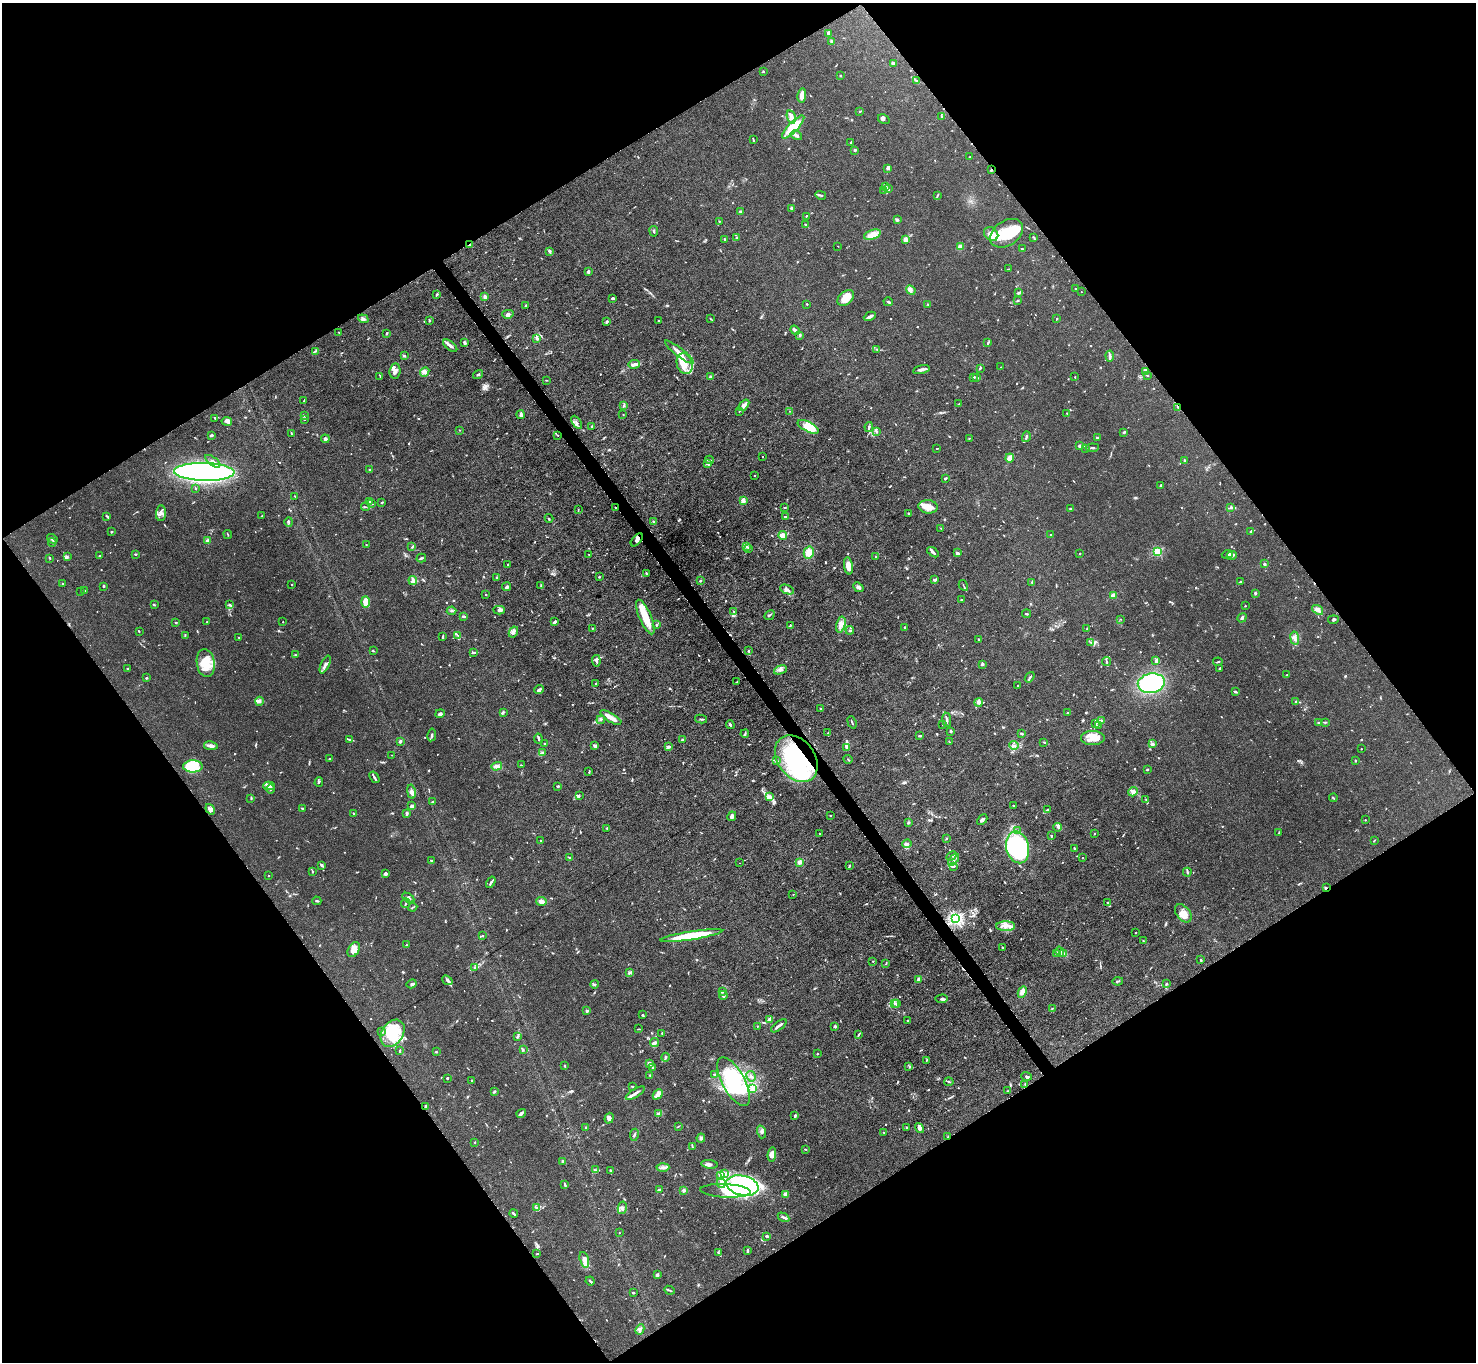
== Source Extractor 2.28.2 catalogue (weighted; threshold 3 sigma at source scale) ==
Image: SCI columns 1-5894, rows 155-5593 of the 5894 x 5887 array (HDU 1 of 3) = the unmasked area's bounding box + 8 px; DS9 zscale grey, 4 x 4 block average (1 PNG px = mean of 4 x 4 image px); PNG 1478 x 1364 px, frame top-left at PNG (2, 3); each listed source drawn as its Kron ellipse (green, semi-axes under 4 px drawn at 4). Shown black and unused: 49% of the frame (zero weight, under 4 of 8 exposures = <1% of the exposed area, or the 3 px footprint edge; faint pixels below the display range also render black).
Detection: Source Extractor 2.28.2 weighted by HDU 2 'WHT'. Background 0.0531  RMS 0.0029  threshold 0.0118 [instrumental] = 3 sigma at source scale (4.09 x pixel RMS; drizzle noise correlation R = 1.36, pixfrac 0.8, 0.05/0.05 arcsec/px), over >= 5 px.
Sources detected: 1233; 5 too faint to see at this stretch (4 x 4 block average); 14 inside a brighter object's white glare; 8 cosmic-ray / hot-pixel residue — neither listed nor drawn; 46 coinciding with a brighter row at this scale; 123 inside a brighter listed object's ellipse — not listed separately; of the other 1037, all 500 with FLUX_AUTO >= 1.1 (the completeness limit of this list) listed and drawn (537 fainter detections not listed), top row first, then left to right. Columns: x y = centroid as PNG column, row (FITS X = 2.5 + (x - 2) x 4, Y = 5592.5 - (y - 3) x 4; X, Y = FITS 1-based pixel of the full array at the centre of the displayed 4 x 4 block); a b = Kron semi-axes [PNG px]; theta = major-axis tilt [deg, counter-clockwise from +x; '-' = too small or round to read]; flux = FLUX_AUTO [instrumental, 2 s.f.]
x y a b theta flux
829 33 3 2 - 4.1
831 42 3 2 - 1.9
893 63 4 2 - 5.9
763 71 2 2 - 1.6
840 75 2 2 - 2.5
917 81 4 2 - 2.7
802 95 7 3 83 17
859 112 3 2 - 1.2
791 117 7 3 -76 6.6
941 117 4 2 - 1.3
884 119 6 4 -32 3.5
793 127 15 5 46 44
796 135 6 3 -33 4.8
753 140 4 2 - 1.7
850 143 3 2 - 1.3
855 150 3 2 - 1.8
970 157 2 2 - 1.1
888 168 3 3 - 5.5
991 170 3 2 - 2.2
885 186 4 2 - 2.3
889 189 3 2 - 2
884 190 2 2 - 1.1
821 195 5 2 - 3
937 195 4 2 - 1.8
791 208 2 2 - 2.9
741 212 3 2 - 3.4
806 216 2 2 - 1.5
897 219 4 2 - 1.9
719 221 2 2 - 1.6
805 225 2 2 - 1.3
654 231 5 2 - 1.8
1007 233 18 12 34 59
991 234 8 6 -42 24
872 235 9 4 17 11
1034 237 3 2 - 1.6
736 238 3 2 - 1.6
724 239 2 2 - 1.5
905 240 2 2 - 19
470 245 2 2 - 3.9
838 246 2 2 - 1.6
960 247 3 2 - 16
1022 249 2 2 - 2
549 251 3 2 - 4.1
1008 269 3 2 - 1.3
588 272 3 2 - 3.8
1075 288 2 2 - 1.1
911 290 5 4 - 4.5
1081 292 2 2 - 1.2
1019 293 3 2 - 3.5
437 294 2 2 - 2.7
485 297 3 3 - 4.4
612 298 4 2 - 1.8
846 298 9 6 42 25
1017 301 2 2 - 1.2
888 302 5 2 - 1.7
807 304 2 2 - 1.2
928 304 2 2 - 1.3
526 306 3 2 - 2.6
508 314 6 3 13 4.8
870 316 6 2 27 7
1057 318 2 2 - 1.1
363 319 5 4 - 4.3
710 319 3 2 - 1.2
429 320 3 2 - 1.6
658 320 2 2 - 1.2
607 321 4 2 - 2.2
795 330 5 2 - 6.4
339 333 3 2 - 1.1
387 333 4 2 - 1.5
800 335 3 2 - 3.8
537 338 4 3 - 4.3
465 343 2 2 - 8
988 343 3 2 - 2.3
450 346 8 2 -37 5.7
877 349 3 2 - 1.2
315 351 4 2 - 1.3
679 352 18 3 -38 12
404 356 3 2 - 2
1110 356 5 2 - 4.9
634 364 6 2 9 9.4
685 364 10 7 -74 27
1001 367 2 2 - 1.7
980 368 3 2 - 1.7
921 370 8 3 13 5.8
395 371 7 5 84 10
1146 371 4 2 - 5.5
425 372 5 3 - 6.8
478 374 5 2 - 2.4
1147 375 4 2 - 2.2
380 376 3 2 - 1.4
711 377 3 2 - 4.9
973 377 4 2 - 2.3
977 377 3 2 - 2
1075 377 2 2 - 1.4
546 380 2 2 - 1.3
304 400 3 2 - 1.1
959 404 4 2 - 1.5
624 405 3 2 - 1.9
744 405 7 4 50 6
1178 407 4 2 - 1.8
739 411 2 2 - 1.2
789 411 2 2 - 1.2
1067 413 3 2 - 1.6
521 415 4 3 - 4.2
623 415 2 2 - 1.1
304 416 2 2 - 1.1
215 418 3 2 - 1.7
305 419 2 2 - 1.2
227 421 5 3 - 6.4
577 422 7 3 -58 4.5
592 426 2 2 - 1.7
808 427 11 5 -27 29
869 427 5 2 - 3.4
459 430 2 2 - 1.3
877 432 3 2 - 2.4
1124 432 3 2 - 2
291 433 2 2 - 1.3
211 435 3 2 - 2.8
557 435 3 2 - 1.1
1026 437 5 3 - 4
969 438 2 2 - 1.2
1097 438 3 2 - 4.6
325 439 4 4 - 3.6
1080 446 3 2 - 6.4
937 448 2 2 - 1.1
1085 448 2 2 - 1.4
1092 448 7 2 6 3
762 457 2 2 - 1.5
1010 458 4 3 - 15
709 460 4 2 - 2.1
1184 460 2 2 - 2
213 461 9 2 -37 5.8
707 464 4 2 - 2.4
370 470 2 2 - 1.8
204 472 30 9 -1 580
755 476 2 2 - 2.2
945 478 2 2 - 3.4
1161 485 2 2 - 2.8
195 488 2 2 - 1.2
295 496 2 2 - 1.2
743 501 2 2 - 42
369 502 3 2 - 2.4
382 502 3 2 - 1.5
372 504 2 2 - 1.4
365 507 4 2 - 1.5
615 507 2 2 - 1.3
785 507 3 2 - 1.2
928 507 9 6 -5 18
1231 507 2 2 - 4.5
1071 508 3 2 - 1.2
578 510 3 2 - 1.1
161 513 8 5 85 6.9
909 514 4 2 - 1.8
107 516 4 2 - 1.8
262 516 3 2 - 2.2
785 516 3 2 - 2.2
549 518 4 2 - 1.4
653 521 3 2 - 1.7
289 522 5 2 - 1.7
941 528 2 2 - 1.2
1251 531 2 2 - 3.9
112 532 2 2 - 2.1
228 534 4 2 - 1.3
783 535 4 3 - 12
1050 535 2 2 - 1.1
52 539 5 3 - 5.5
637 540 8 3 49 6.6
208 541 2 2 - 5.9
52 542 4 2 - 1.6
366 545 2 2 - 1.2
412 547 3 2 - 1.1
746 547 2 2 - 1.1
748 548 3 2 - 1.3
933 552 7 3 -36 3.6
1157 552 2 2 - 150
809 553 6 5 - 18
957 553 4 3 - 2.2
136 554 2 2 - 1.9
1080 554 2 2 - 1.1
1227 554 5 2 - 2.6
589 555 2 2 - 1.1
1232 555 5 2 - 5.2
67 556 2 2 - 1.1
99 556 2 2 - 1.3
876 556 2 2 - 2.6
50 558 3 2 - 1.3
421 558 5 2 - 2.2
1264 564 3 2 - 2
508 565 2 2 - 1.9
848 566 8 4 -82 15
646 573 4 2 - 2.1
599 577 2 2 - 4.8
497 578 3 3 - 1.7
413 580 4 4 - 7.1
935 580 3 2 - 5
700 581 3 2 - 2.1
1032 582 4 2 - 2
1241 582 4 2 - 2.3
63 584 2 2 - 1.1
291 585 2 2 - 1.4
963 585 6 2 -61 1.6
104 586 2 2 - 1.8
541 586 3 2 - 1.4
507 587 5 3 - 2.9
858 587 5 3 - 3.9
787 590 7 3 -24 4.7
81 591 2 2 - 1.2
84 591 2 2 - 1.4
1255 593 2 2 - 2.9
486 595 2 2 - 1.1
1113 596 2 2 - 53
962 600 2 2 - 3
365 602 6 3 -88 23
229 604 3 2 - 1.6
154 605 2 2 - 1.9
1245 606 2 2 - 1.2
499 610 5 4 - 5.1
1318 610 6 2 -36 4.4
451 611 5 2 - 2.6
734 611 2 2 - 1.3
1026 614 4 2 - 1.6
770 615 5 2 - 2.3
464 616 3 2 - 2.7
645 617 18 6 -66 37
1242 618 5 3 - 3.4
1121 619 2 2 - 1.6
1333 620 5 2 - 2
207 622 2 2 - 1.7
283 622 2 2 - 1.8
554 622 4 2 - 4.5
176 623 2 2 - 4.9
656 625 3 2 - 2.1
841 625 8 4 76 9.9
790 626 4 2 - 2.7
905 627 2 2 - 1.5
592 628 2 2 - 1.3
1087 629 2 2 - 1.9
850 630 4 2 - 2.3
139 631 2 2 - 1.3
513 632 6 3 60 6.5
185 635 3 2 - 1.3
457 635 2 2 - 1.3
443 636 4 2 - 1.5
239 637 2 2 - 1.6
1295 638 7 3 -82 5.8
979 640 3 2 - 1.1
1091 642 4 2 - 2.1
373 651 4 2 - 1.6
748 651 2 2 - 1.2
473 653 4 2 - 2.1
296 655 4 2 - 1.8
1156 660 4 2 - 4.8
596 661 6 3 -83 5
1106 661 4 2 - 2.3
1218 662 4 2 - 1.7
206 663 14 9 -82 33
982 664 3 2 - 3.6
325 665 9 3 65 7.4
1219 668 4 2 - 1.7
128 669 2 2 - 2.1
780 670 7 3 19 5.7
1287 675 2 2 - 3.1
1030 677 6 2 54 2.9
146 678 2 2 - 7
736 682 3 2 - 1.3
1151 683 13 9 10 170
596 684 2 2 - 1.4
1017 686 2 2 - 1.3
539 690 5 3 - 4.1
1235 691 4 2 - 2.8
259 701 4 3 - 3.4
979 702 4 3 - 3.2
1295 702 3 3 - 2
820 708 2 2 - 1.3
503 712 3 2 - 1.7
1067 713 2 2 - 1.5
440 714 5 3 - 3.6
611 718 12 2 -32 24
701 719 6 2 -12 1.8
601 720 4 2 - 1.8
947 720 7 2 -83 3.7
1102 721 3 2 - 1.8
852 722 6 2 -70 1.7
1326 722 3 2 - 1.4
1096 723 4 3 - 2.8
1318 723 3 2 - 1.1
942 724 2 2 - 1.3
730 725 4 2 - 2.3
1098 725 4 2 - 3
951 731 2 2 - 4.8
828 733 4 2 - 1.3
745 734 4 2 - 2.1
1022 734 3 2 - 3
432 735 6 2 81 3.3
919 736 3 2 - 2.5
1093 738 12 7 0 24
350 739 3 2 - 1.8
538 739 5 2 - 2.7
683 740 3 2 - 5.1
400 741 3 3 - 2.7
949 742 2 2 - 1.2
1044 742 4 2 - 1.6
545 744 2 2 - 1.2
1152 744 2 2 - 17
1014 745 5 2 - 2.6
211 746 7 3 -9 7
595 746 4 3 - 4.1
668 747 3 2 - 5.8
847 747 4 2 - 8.5
1361 749 2 2 - 1.4
543 752 3 2 - 2
392 755 2 2 - 1.4
329 758 3 2 - 1.3
796 759 26 18 -53 180
848 759 4 2 - 1.3
1355 760 2 2 - 1.7
776 761 3 2 - 1.5
521 765 3 2 - 1.1
193 766 10 6 1 18
497 766 5 3 - 4.6
1147 770 2 2 - 2.1
589 772 3 2 - 1.6
374 777 6 2 -56 3.2
319 782 5 2 - 2.4
269 786 6 3 0 5.5
558 786 3 2 - 2.1
270 789 5 2 - 1.9
411 792 7 4 -80 5.7
1133 792 5 3 - 5.1
579 795 3 2 - 1.1
769 797 3 3 - 3.4
251 798 3 2 - 1.6
1333 798 4 2 - 1.7
1146 800 2 2 - 1.1
432 802 2 2 - 1.2
412 806 4 3 - 3.7
1013 806 2 2 - 1.4
303 808 3 2 - 2.5
210 809 6 4 -55 5.3
1047 810 4 2 - 1.9
354 813 2 2 - 1.7
406 813 3 2 - 3.7
830 815 2 2 - 3.8
732 816 5 3 - 4.5
982 820 6 3 43 4.8
1365 820 2 2 - 1.5
908 823 3 2 - 2.1
1058 827 4 3 - 3.2
607 828 2 2 - 1.9
1017 831 2 2 - 1.3
819 833 2 2 - 1.2
1279 833 3 2 - 1.4
1094 834 2 2 - 2.1
1051 836 2 2 - 3.7
947 838 2 2 - 1.6
1374 840 3 2 - 1.6
540 841 2 2 - 1.6
907 844 5 3 - 5.9
1018 847 16 11 -75 280
1074 848 2 2 - 1.3
952 856 5 2 - 4
570 858 2 2 - 2.2
1082 858 2 2 - 1.5
431 860 2 2 - 1.1
954 860 7 2 54 4.2
799 862 2 2 - 40
740 863 2 2 - 1.3
322 865 2 2 - 4.3
849 866 4 2 - 1.7
954 866 3 2 - 2.2
312 872 3 2 - 1.7
1187 872 4 2 - 2.7
385 874 3 3 - 5
269 875 2 2 - 1.2
491 882 6 2 57 3.5
1326 888 3 2 - 2.1
793 894 2 2 - 1.9
408 898 6 3 -32 3.9
317 901 4 2 - 2.1
541 901 5 4 - 7.1
1108 902 2 2 - 1.3
406 903 5 2 - 1.8
413 907 4 2 - 1.5
1183 913 10 6 -52 16
956 919 2 2 - 490
1006 926 9 4 1 10
1136 933 2 2 - 1.1
482 936 3 2 - 1.7
691 936 31 4 9 66
1143 941 2 2 - 2.6
406 945 2 2 - 1.1
1002 947 2 2 - 1.7
354 950 8 5 61 15
1060 951 5 3 - 3.9
1056 953 4 2 - 2
1063 953 3 2 - 2.4
1201 960 2 2 - 3
873 961 2 2 - 1.2
886 963 3 2 - 1.1
475 968 4 3 - 2.7
630 973 3 2 - 1.8
919 979 2 2 - 34
447 980 6 3 -40 4.1
1118 981 5 2 - 2.2
412 984 5 3 - 4.5
595 984 4 2 - 1.6
1166 984 3 2 - 1.2
723 991 4 2 - 3
1022 992 6 3 63 13
723 995 4 4 - 3.7
942 999 6 2 4 3.1
894 1003 2 2 - 1.3
897 1004 2 2 - 1.2
1052 1008 3 2 - 1.4
587 1011 2 2 - 2.6
642 1015 3 2 - 1.8
769 1019 4 2 - 10
908 1020 2 2 - 1.7
757 1026 2 2 - 1.6
779 1026 9 2 38 5.4
835 1027 2 2 - 3.8
638 1029 3 2 - 1.2
382 1031 2 2 - 1.2
393 1033 14 10 58 50
662 1033 2 2 - 1.3
858 1035 3 2 - 1.6
517 1037 2 2 - 4.1
654 1043 4 3 - 3.8
523 1050 2 2 - 1.2
400 1051 3 2 - 1.6
436 1052 2 2 - 1.5
817 1054 2 2 - 1.6
666 1057 4 2 - 3.1
926 1060 3 2 - 1.3
649 1064 2 2 - 8.6
564 1066 2 2 - 1.7
909 1066 2 2 - 1.1
653 1068 2 2 - 1.4
650 1075 2 2 - 1.1
714 1075 4 2 - 1.6
751 1076 5 2 - 3
1027 1076 5 3 - 3.2
447 1078 2 2 - 2.3
471 1080 3 2 - 1.1
734 1082 27 11 -61 93
949 1082 4 2 - 2.1
1025 1084 3 2 - 1.1
632 1087 2 2 - 2.6
753 1089 3 2 - 2.5
494 1091 2 2 - 2.6
1007 1091 2 2 - 1.2
635 1093 11 2 32 7.8
658 1094 5 2 - 10
426 1107 3 2 - 1.5
521 1113 5 3 - 4.3
659 1114 3 2 - 5.6
795 1116 3 2 - 3.2
609 1118 5 3 - 4.8
678 1126 4 2 - 1.3
585 1127 2 2 - 1.3
907 1127 3 2 - 1.6
920 1128 5 3 - 6.9
761 1132 6 3 -74 4
884 1132 4 2 - 1.3
634 1135 6 2 80 2.6
948 1137 4 2 - 1.7
701 1138 4 3 - 4.1
475 1142 2 2 - 1.2
692 1146 3 2 - 1.3
805 1149 3 2 - 1.7
772 1154 7 4 86 11
563 1161 2 2 - 9.1
709 1164 8 3 -7 6.9
663 1168 6 3 4 4.8
595 1170 3 2 - 1.9
610 1171 3 2 - 2.1
725 1173 3 2 - 1.9
720 1176 3 3 - 2.8
721 1183 5 2 - 4.6
565 1185 3 2 - 1.5
742 1185 16 10 -12 130
659 1190 3 2 - 7.3
684 1190 3 2 - 3.5
725 1191 25 6 -3 33
785 1194 2 2 - 28
537 1208 4 3 - 3.1
622 1208 6 4 77 6.4
514 1213 4 2 - 4
783 1217 6 2 -28 3.1
619 1233 2 2 - 1.2
767 1236 4 2 - 3.9
747 1251 3 2 - 4.1
718 1253 3 2 - 1.6
537 1254 3 2 - 1.2
584 1260 8 4 -74 14
657 1275 2 2 - 5
590 1281 4 2 - 2.4
669 1290 5 2 - 2
633 1293 2 2 - 3
640 1329 5 2 - 3.3
Overlapping masked pixels (flux is a lower limit): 10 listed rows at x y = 991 170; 470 245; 1178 407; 204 472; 615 507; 637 540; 796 759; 1326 888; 956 919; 948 1137
Diffuse or blended objects may show on this block-average render without a row.